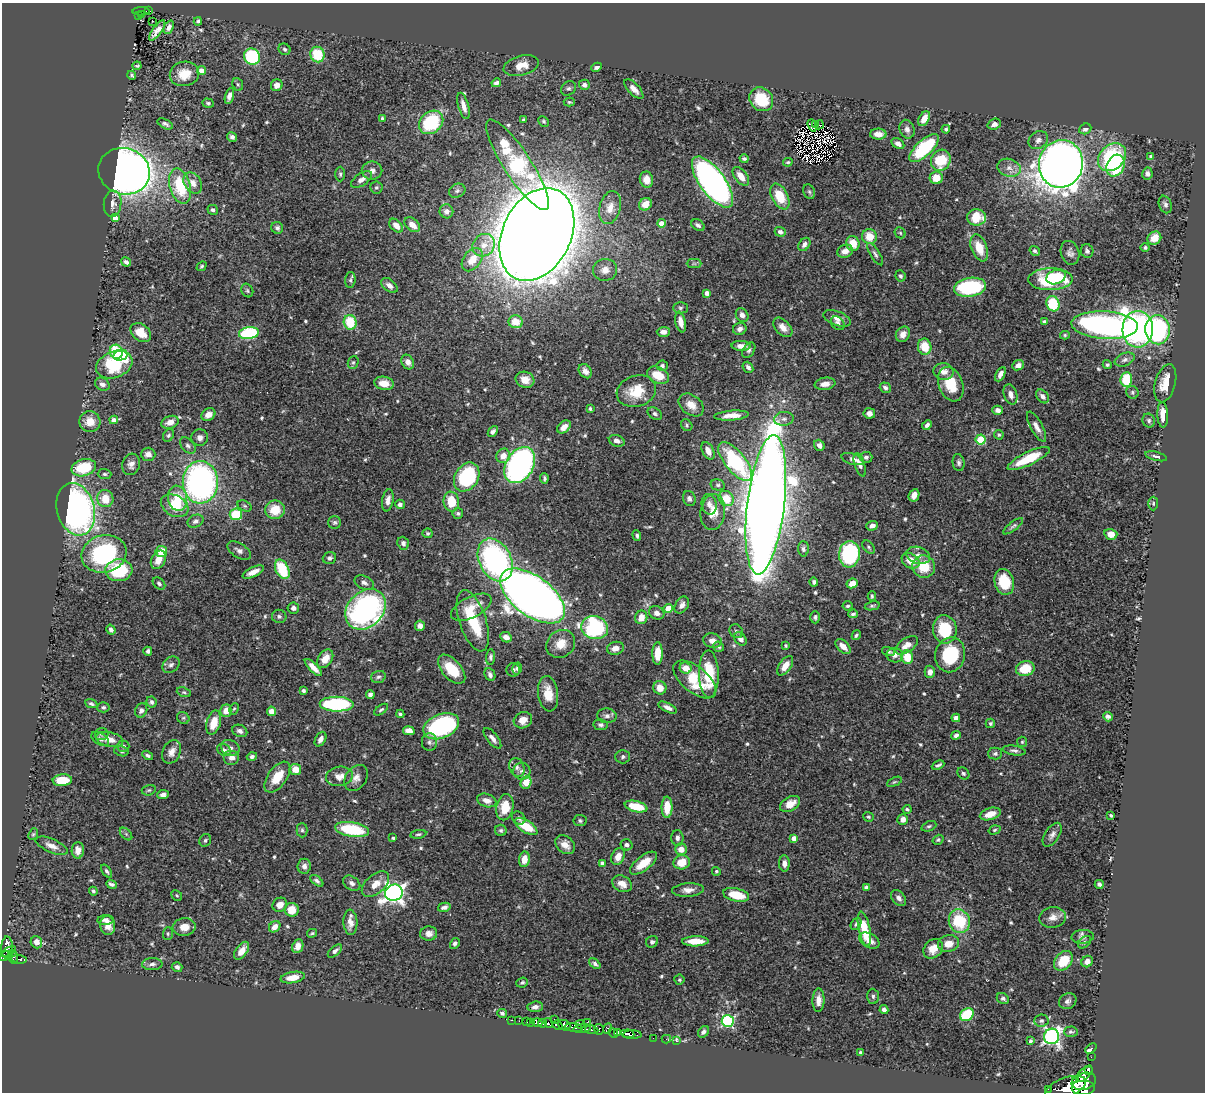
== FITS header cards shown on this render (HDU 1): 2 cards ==
NAXIS1  =                 1203
NAXIS2  =                 1090

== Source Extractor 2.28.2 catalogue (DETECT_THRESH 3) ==
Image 1203 x 1090 px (HDU 1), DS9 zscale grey, 1 PNG px = 1 image px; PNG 1207 x 1094 px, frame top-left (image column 1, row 1090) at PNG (2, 3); each listed source drawn as its Kron ellipse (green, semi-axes under 4 px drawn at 4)
Background 0.715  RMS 0.019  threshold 0.0565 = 3 sigma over >= 5 px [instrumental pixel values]
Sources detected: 597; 6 with non-positive FLUX_AUTO (blend fragments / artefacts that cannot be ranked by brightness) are neither listed nor drawn; of the other 591, the 500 brightest by FLUX_AUTO listed and drawn (91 fainter detections omitted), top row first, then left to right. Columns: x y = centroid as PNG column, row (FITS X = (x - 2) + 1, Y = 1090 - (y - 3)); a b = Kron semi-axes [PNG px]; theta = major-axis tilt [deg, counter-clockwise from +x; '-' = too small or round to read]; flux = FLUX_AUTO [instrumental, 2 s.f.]
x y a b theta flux
141 11 8 3 2 49
149 11 4 2 - 18
142 14 4 2 - 6.7
138 16 3 2 - 11
153 21 3 2 - 2.7
198 21 4 4 - 2.2
169 27 7 4 67 5.3
157 30 12 4 54 7
285 49 6 5 - 2.5
317 55 8 7 - 42
252 57 8 7 - 130
137 66 4 3 - 2
521 66 18 9 15 17
597 67 5 3 - 3.1
201 70 4 4 - 9.2
184 74 15 12 12 24
132 75 4 3 - 2.4
496 83 5 4 - 4.8
238 84 6 5 - 2.2
277 85 6 5 - 9.9
584 85 5 5 - 4.9
569 88 8 6 39 3.4
634 89 12 5 -47 8.2
229 96 8 4 74 6.4
761 99 13 11 -45 50
569 102 5 4 - 1.9
208 103 6 4 -18 2.3
463 106 13 5 -74 9.7
382 118 3 3 - 2.1
924 119 8 5 61 13
523 120 4 3 - 2.1
544 121 6 4 -45 2.2
431 122 13 10 42 86
165 124 8 4 -27 3.1
815 124 2 2 - 260
994 124 7 5 21 6.2
812 125 6 2 -71 3.6
819 125 5 2 - 2.1
907 129 9 7 -73 6.2
946 129 4 3 - 2.3
1085 129 6 5 - 4.8
878 134 8 5 -2 9.4
232 137 5 4 - 4
1038 140 10 8 33 6.4
898 144 7 5 -34 6.1
924 148 19 8 43 89
1151 156 4 3 - 3.1
1112 157 16 12 44 110
744 159 4 4 - 2.8
941 160 11 9 63 40
788 162 5 3 - 1.9
1061 164 24 22 76 2100
517 165 53 14 -57 170
1116 166 11 8 64 81
1009 168 12 9 -17 9.5
124 171 26 23 -18 1100
372 171 10 9 - 7.3
340 174 7 4 -89 2.6
1147 174 6 5 - 4.5
741 176 11 6 -52 16
936 178 6 6 - 16
362 179 12 6 34 7.1
646 180 8 6 -73 14
712 182 30 12 -54 610
193 183 11 8 -55 12
180 186 18 10 -74 70
376 187 6 6 - 2.6
457 191 8 6 27 3.5
809 192 7 5 -68 2.6
780 197 14 8 -63 37
113 204 13 9 84 8
645 204 7 6 - 14
1165 204 9 6 -68 4.1
610 208 17 10 74 15
213 210 5 5 - 3.2
446 211 7 6 - 6.3
977 217 9 8 - 32
115 218 4 4 - 8
661 223 4 4 - 11
412 225 9 6 -41 12
698 225 7 5 -34 3.6
396 226 8 5 -46 12
277 228 6 6 - 3.2
780 232 5 4 - 4.7
900 233 6 5 - 2.1
537 234 49 34 64 6500
869 237 7 7 - 23
1154 238 7 6 - 14
804 244 7 5 56 4.7
853 244 7 6 - 19
484 245 12 10 46 14
1145 247 4 4 - 2.5
979 248 14 7 -69 24
845 251 8 6 22 7.8
1035 251 5 3 - 2.9
1087 251 7 6 - 3.8
1070 253 12 9 -72 6.3
875 254 13 4 -58 3.8
472 260 13 8 52 20
126 262 5 4 - 3.5
694 264 7 4 0 2.8
202 266 5 4 - 2
605 270 12 11 - 11
900 276 6 5 - 2.5
1056 277 10 7 20 39
1050 279 22 11 1 87
350 280 8 5 86 2.7
389 285 9 6 -39 7.3
970 287 16 9 9 120
247 290 7 5 -60 2.4
707 293 4 4 - 6.9
1053 304 8 6 -71 58
680 308 7 5 -1 2.5
742 315 7 6 - 5.8
837 318 14 7 -21 9.2
350 322 7 6 - 44
516 322 7 6 - 21
681 322 10 5 -78 10
1044 322 3 3 - 2
838 323 8 6 -45 3.9
1105 325 33 14 -3 580
783 327 11 7 -46 9.9
740 329 7 6 - 5.4
1138 329 18 15 86 290
1157 330 14 12 -86 180
663 332 6 5 - 5.7
141 333 11 8 -39 23
249 333 10 6 9 120
903 334 8 6 57 8.7
1065 335 5 4 - 2
741 346 9 5 -3 7.7
925 347 8 6 -81 31
749 350 8 5 57 3.2
116 352 7 6 - 48
120 355 7 5 14 45
1125 360 10 6 21 4.5
353 362 6 5 - 2.3
408 362 7 6 - 6.8
114 365 18 13 21 80
1018 365 6 5 - 6
1107 365 5 4 - 2.6
662 366 5 5 - 3.5
748 367 6 5 - 5.2
585 371 8 6 -53 7.2
944 372 10 8 -10 9.6
1000 374 8 4 63 6.7
658 375 11 8 -26 22
1126 379 7 6 - 47
525 380 9 8 - 16
384 383 10 6 -9 17
1165 383 19 10 75 24
102 384 8 6 -30 5.8
825 384 10 6 9 11
951 384 18 12 -70 37
885 388 6 5 - 4.2
636 391 20 15 17 35
1132 392 6 6 - 2.8
1010 394 10 6 -72 6.8
1042 396 8 5 -49 6.1
691 405 14 9 -37 15
590 409 4 4 - 2.6
998 410 5 4 - 5.6
869 413 6 5 - 6.4
655 414 8 5 -32 3.1
208 415 7 6 - 10
1163 415 13 5 -88 14
731 416 17 5 4 14
784 419 10 7 9 5.6
114 420 4 4 - 7.2
1149 421 7 6 - 3
90 422 10 10 - 17
170 422 9 6 20 10
687 425 6 5 - 2.3
927 425 5 4 - 3.8
564 427 8 5 41 8.9
1036 427 17 6 -61 9.3
493 431 6 4 48 4.1
168 435 7 5 56 2.7
999 435 5 4 - 2.4
200 438 8 8 - 6.7
981 440 5 5 - 65
617 441 8 5 -20 5.2
819 445 6 5 - 6.3
188 446 9 6 -46 4.1
708 451 9 5 -63 8.6
148 454 7 6 - 6.6
503 456 7 6 - 11
1156 456 11 4 -15 3.5
866 457 6 5 - 3.7
1029 458 23 6 26 43
853 459 11 5 -16 6.1
735 462 23 10 -51 120
959 463 8 6 -82 3.5
131 464 11 8 74 7.4
520 465 19 13 58 340
860 465 12 5 -73 6.2
84 468 12 8 16 52
105 474 7 5 -2 2.4
467 477 15 11 57 130
544 478 5 3 - 2.7
200 482 21 17 89 420
718 485 7 5 -14 2.6
914 495 6 5 - 7.7
178 498 12 9 -80 29
105 499 8 8 - 22
689 499 8 6 -72 4
726 499 8 7 - 28
388 500 11 5 80 7.3
451 502 10 7 -81 29
1153 503 7 5 89 2.1
400 504 5 4 - 4.5
709 504 10 7 -78 6.7
766 505 70 18 83 4000
175 506 15 10 -29 28
245 506 7 5 -26 2.4
76 509 27 18 -75 460
275 510 10 9 - 28
713 512 18 12 83 19
458 513 5 5 - 2.4
236 514 6 6 - 45
195 521 8 6 26 4.5
335 522 6 6 - 2.8
872 526 6 5 - 5.4
1013 526 12 4 38 3.1
428 533 5 5 - 2.2
1111 534 6 5 - 10
637 536 5 3 - 2.5
403 543 6 5 - 4.6
869 547 8 5 -47 2.6
803 549 7 5 -89 3.8
161 551 6 5 - 24
239 551 13 7 -31 5.7
104 554 22 18 15 150
849 554 13 10 85 160
918 555 12 8 -18 9.1
329 558 7 5 20 3.7
158 560 10 7 63 14
495 560 22 16 -63 280
911 561 10 7 -34 18
924 566 11 11 - 33
282 569 10 6 -64 56
119 570 13 11 3 71
253 572 11 5 25 11
814 582 4 4 - 4
1004 582 13 9 -76 42
159 583 7 5 -41 2.7
364 583 10 6 -26 5.5
852 583 6 4 25 14
532 596 37 20 -37 1900
872 596 4 3 - 2
682 605 9 6 56 6.9
848 606 5 4 - 2.4
872 606 7 4 12 2.4
471 607 22 10 27 20
293 608 6 5 - 4.6
668 608 4 4 - 20
366 609 23 17 45 350
657 613 8 6 -26 6
853 614 5 3 - 2.8
279 616 7 6 - 3.5
641 617 7 6 - 14
815 617 6 5 - 3
473 621 32 13 -72 77
420 626 5 5 - 6.1
595 628 13 11 -15 150
945 629 14 12 -82 56
111 630 5 4 - 4
736 631 7 6 - 3.2
856 635 5 3 - 2.1
506 637 6 5 - 8.3
740 639 7 5 -49 8
712 641 9 7 -14 8.2
561 644 15 13 39 19
907 645 13 7 34 12
786 646 4 3 - 1.9
843 646 9 5 -45 10
719 647 5 5 - 2.8
615 648 9 6 13 9.1
148 651 4 4 - 3.3
888 651 7 4 -13 3
658 653 11 5 89 22
895 655 8 7 - 6.5
950 655 17 15 78 71
491 657 8 4 87 3.4
907 657 7 5 -74 31
325 659 10 7 57 15
171 665 9 7 39 4.6
785 666 11 6 55 14
313 667 11 4 -45 10
517 668 6 4 76 2.8
686 668 6 5 - 16
452 669 17 9 -48 40
1025 669 9 7 15 31
513 670 7 6 - 3.4
930 672 6 5 - 7.2
709 674 23 10 -89 54
490 675 7 5 -64 5.3
378 677 7 5 17 3.1
695 679 25 13 -39 55
660 688 7 6 - 15
303 691 4 3 - 2.8
184 692 7 4 -20 2.1
548 694 18 10 -83 23
370 695 4 4 - 4.2
151 702 5 5 - 3.6
91 704 6 4 -21 2.8
337 704 17 7 -1 140
103 707 6 5 - 2.8
668 707 10 4 -26 6.8
234 709 6 4 64 2
141 710 7 6 - 4.7
381 710 8 4 36 2.2
226 711 6 5 - 12
272 711 5 4 - 12
400 714 4 3 - 2.5
607 716 10 7 -5 5.2
1108 717 5 4 - 3.6
183 718 6 5 - 2.3
956 718 4 4 - 8.9
523 720 9 8 - 13
214 723 12 7 75 23
990 723 4 4 - 2.3
601 725 7 5 -10 3.1
441 726 19 12 23 170
240 731 8 6 -24 5.3
409 731 6 4 -12 11
102 734 6 6 - 2.8
956 735 5 4 - 3.9
492 738 12 5 -52 6.5
100 739 10 6 -34 3.8
320 739 8 5 61 6.7
110 740 14 7 -13 14
429 742 9 7 90 4.8
1022 742 5 5 - 1.8
123 746 6 5 - 3.9
230 748 9 7 -22 5.9
224 750 7 5 -32 3.9
1014 750 11 4 -10 3.9
121 751 7 5 -15 3.1
172 752 12 8 65 11
995 754 7 6 - 3.7
148 755 6 4 -33 2.7
252 756 5 4 - 3.4
232 757 8 7 - 9.2
623 757 7 6 - 3.6
938 765 6 3 24 2.6
517 767 9 7 -68 5.3
295 769 6 5 - 16
522 771 8 8 - 5.7
963 773 7 5 -45 2.6
339 776 13 9 10 10
277 777 18 9 54 28
356 778 14 10 52 9.5
62 780 9 6 4 31
526 782 7 5 67 42
894 782 8 4 26 2.1
149 790 7 5 16 2.4
163 795 6 4 7 4.8
487 800 10 6 -17 8.9
790 804 11 7 30 17
636 806 11 5 -13 34
505 807 13 8 78 28
667 807 10 5 89 23
907 809 4 3 - 2.1
990 814 11 6 17 15
1111 815 4 3 - 2.1
868 817 5 4 - 1.8
519 818 7 6 - 3.4
903 819 5 5 - 7.7
580 821 6 5 - 2.5
526 826 13 6 -32 39
929 826 8 5 22 2.5
352 829 17 7 -10 81
302 830 7 5 -90 2.7
501 830 5 5 - 2.5
994 830 6 4 18 2.1
33 834 6 4 67 1.9
126 834 7 4 -45 2.5
418 834 8 4 9 2.5
1052 835 13 7 57 6
393 838 3 3 - 2.2
677 838 8 6 -90 4.6
794 838 4 4 - 8.4
205 840 6 5 - 2.9
938 840 6 4 33 2.3
565 845 11 8 -42 11
626 845 6 5 - 4.1
51 846 17 6 -23 9.2
681 849 6 5 - 13
78 850 8 6 88 9.7
618 856 9 6 63 13
524 859 8 5 80 14
682 862 8 7 - 22
644 863 16 7 38 21
784 863 8 5 -89 6.5
602 864 4 4 - 5.5
304 866 7 6 - 6.6
107 871 7 4 -55 2.6
716 871 4 4 - 2
317 881 7 4 -38 3.1
352 883 9 6 -34 5
111 884 5 3 - 3.4
375 884 16 9 41 15
622 884 10 7 -27 11
1099 884 4 4 - 3.7
866 888 4 3 - 5
688 890 16 6 4 9.5
93 891 4 3 - 2.2
394 893 9 8 - 700
177 895 6 5 - 1.8
736 895 13 6 -13 38
899 898 9 6 -50 5.9
280 905 8 7 - 8.4
444 907 6 4 14 4.3
292 910 7 7 - 22
1053 917 13 10 8 9.6
106 920 8 5 5 4.8
959 921 12 10 -72 63
350 922 12 7 -88 10
856 924 6 4 55 2.5
108 925 9 7 -82 11
184 927 11 8 6 15
275 927 6 5 - 8.6
864 929 17 5 -78 34
312 933 5 3 - 1.9
168 934 6 5 - 1.9
429 934 8 7 - 8
1083 937 11 7 5 5.4
695 941 13 5 1 19
869 941 11 7 -29 9.2
36 942 6 5 - 7.9
652 942 6 5 - 2.8
1085 942 7 5 40 2.4
455 943 5 4 - 3.5
948 944 10 8 13 15
298 946 7 5 67 8.9
7 948 11 6 -88 230
933 949 11 8 46 17
242 951 10 5 54 13
335 951 8 4 40 4.2
9 952 8 3 29 180
5 956 6 4 29 230
13 957 7 4 -74 62
19 959 7 3 -7 78
1063 961 11 8 49 35
1087 961 6 5 - 6.8
152 964 10 6 3 4.9
595 964 7 4 -41 3.6
177 967 5 5 - 4.9
293 978 12 5 10 17
679 980 5 5 - 2.1
522 983 6 5 - 2.4
873 996 7 6 - 3.2
1003 999 6 5 - 3.3
818 1000 12 6 89 9.1
1068 1001 9 7 30 4.4
535 1007 7 5 5 5.3
884 1010 4 4 - 5
502 1013 5 4 - 3.2
967 1015 7 6 - 70
554 1019 2 2 - 28
512 1020 3 2 - 13
519 1021 2 2 - 4.1
728 1021 6 6 - 170
1041 1021 7 6 - 3.2
527 1022 3 3 - 26
530 1022 2 2 - 14
587 1022 3 2 - 51
537 1023 5 3 - 170
542 1023 4 3 - 160
548 1023 5 3 - 180
580 1024 4 3 - 28
557 1025 5 3 - 160
564 1025 6 5 - 600
574 1028 9 4 -9 190
582 1029 9 4 7 200
599 1029 5 4 - 150
607 1029 5 4 - 99
592 1030 6 3 -7 190
618 1032 4 3 - 200
703 1032 6 5 - 3.7
1071 1032 7 5 3 2.5
613 1033 5 4 - 110
628 1034 6 3 -6 360
632 1035 9 3 -2 240
1052 1036 8 7 - 400
653 1038 2 2 - 8.9
666 1039 5 3 - 7.9
677 1041 3 3 - 9.3
1030 1041 4 3 - 2.2
1091 1049 6 3 41 16
861 1052 4 3 - 2.3
1091 1057 2 2 - 2.9
1089 1071 3 2 - 380
1084 1074 10 5 45 310
1076 1079 4 2 - 160
1084 1081 12 8 16 1600
1066 1088 21 10 20 1700
1083 1088 12 7 0 2300
1048 1089 2 2 - 6.4
At the frame edge (FLAGS 8, measured only in part): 1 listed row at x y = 1083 1088
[91 fainter detections neither listed nor drawn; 6 non-positive-flux detections neither listed nor drawn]